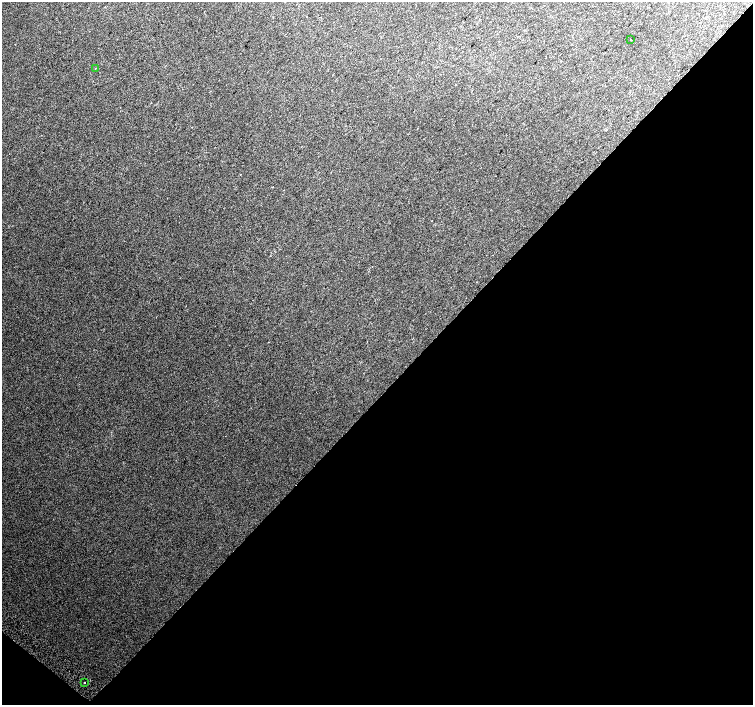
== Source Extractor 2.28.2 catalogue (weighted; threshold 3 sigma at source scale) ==
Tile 15 of 4 x 4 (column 3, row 4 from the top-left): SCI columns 3042-4543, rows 267-1672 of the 6074 x 6092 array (HDU 1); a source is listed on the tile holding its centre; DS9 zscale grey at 2 x 2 block average (1 PNG px = mean of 2 x 2 image px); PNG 755 x 707 px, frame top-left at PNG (2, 2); each listed source drawn as its Kron ellipse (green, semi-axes under 4 px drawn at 4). Shown black and unused: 45% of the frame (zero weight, under 2 of 3 exposures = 2% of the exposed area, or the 3 px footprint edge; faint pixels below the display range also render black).
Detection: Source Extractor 2.28.2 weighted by HDU 2 'WHT'; one run over the whole footprint, this tile lists its part. Background 0.0316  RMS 0.0079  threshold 0.0358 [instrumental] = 3 sigma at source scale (4.5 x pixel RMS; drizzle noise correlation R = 1.50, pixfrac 1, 0.0396/0.0396 arcsec/px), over >= 5 px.
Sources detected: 3; all 3 listed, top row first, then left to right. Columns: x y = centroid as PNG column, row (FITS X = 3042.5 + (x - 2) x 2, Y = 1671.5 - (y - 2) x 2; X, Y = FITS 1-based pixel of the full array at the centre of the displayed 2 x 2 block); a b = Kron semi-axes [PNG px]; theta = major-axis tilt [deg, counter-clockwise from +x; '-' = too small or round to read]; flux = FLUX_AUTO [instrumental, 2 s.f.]
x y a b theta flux
631 40 2 2 - 2.2
95 68 2 2 - 4.4
84 682 2 2 - 1.3